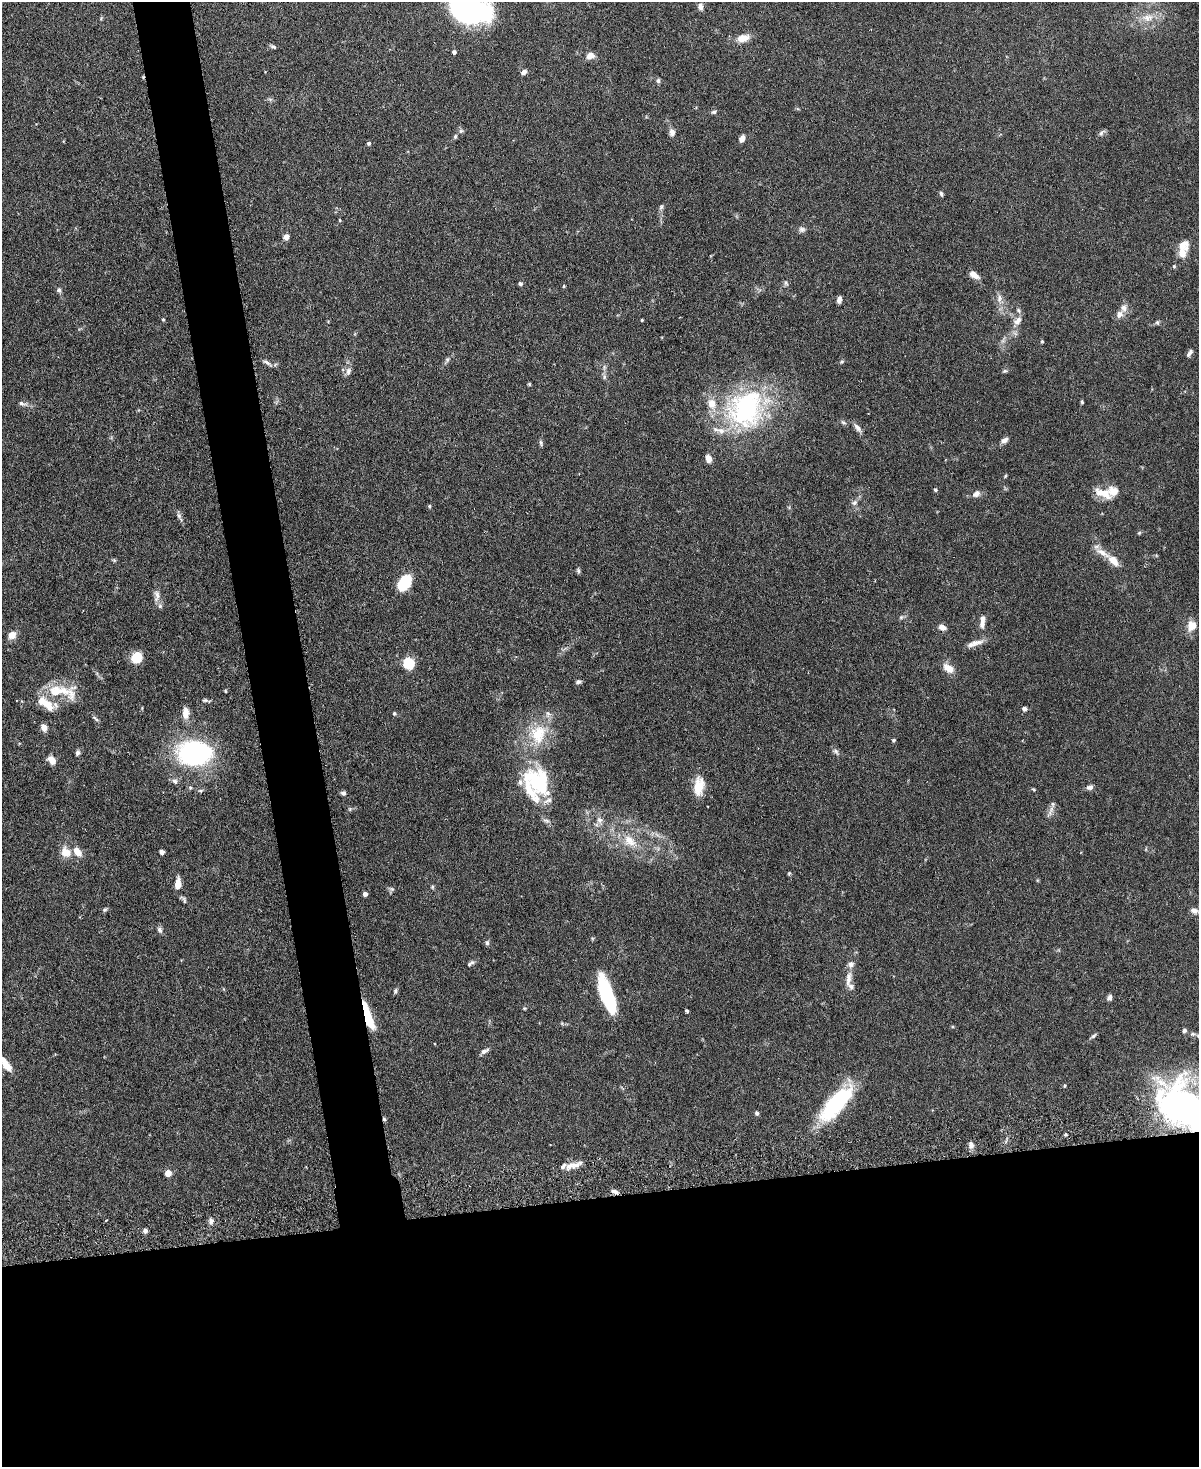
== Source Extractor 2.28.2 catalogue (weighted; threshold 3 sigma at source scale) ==
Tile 11 of 4 x 3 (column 3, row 3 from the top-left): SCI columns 2402-3598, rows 138-1602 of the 4803 x 4819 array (HDU 1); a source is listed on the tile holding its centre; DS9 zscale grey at full resolution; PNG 1201 x 1469 px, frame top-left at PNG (2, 2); no overlay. Shown black and unused: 22% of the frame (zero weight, under 3 of 6 exposures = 2% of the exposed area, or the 3 px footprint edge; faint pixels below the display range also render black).
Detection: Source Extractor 2.28.2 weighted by HDU 2 'WHT'; one run over the whole footprint, this tile lists its part. Background 0.0911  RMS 0.0035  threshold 0.0143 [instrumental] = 3 sigma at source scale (4.09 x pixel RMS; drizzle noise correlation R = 1.36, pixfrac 0.8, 0.05/0.05 arcsec/px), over >= 5 px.
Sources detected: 154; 3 inside a brighter object's white glare — not listed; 14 inside a brighter listed object's ellipse — not listed separately; the other 137 listed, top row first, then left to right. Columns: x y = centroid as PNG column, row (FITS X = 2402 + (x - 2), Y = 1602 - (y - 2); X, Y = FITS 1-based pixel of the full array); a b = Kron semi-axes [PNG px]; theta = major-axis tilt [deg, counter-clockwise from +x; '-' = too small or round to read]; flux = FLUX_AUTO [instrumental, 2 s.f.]
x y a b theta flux
700 6 8 6 87 1.5
466 7 34 25 -17 97
1147 18 18 10 6 4.4
743 38 16 9 14 3.6
273 47 8 4 -26 0.68
454 52 4 4 - 1.1
590 56 10 8 26 2.1
524 72 7 5 46 1.3
658 80 6 5 - 0.7
714 112 7 5 29 0.61
672 132 9 7 -87 1.5
1102 133 10 5 40 0.9
455 136 7 5 64 0.59
742 139 7 5 68 1.9
369 143 4 4 - 0.77
941 194 7 4 -72 0.58
661 207 9 5 63 0.71
340 220 5 3 - 0.29
802 229 8 8 - 1.1
286 237 6 5 - 1.9
1182 253 12 10 62 3.4
1174 266 5 5 - 0.43
974 275 12 6 -35 2.5
786 283 8 5 -69 0.72
520 284 5 5 - 0.66
564 286 4 4 - 0.36
59 290 7 5 -70 0.81
999 298 13 7 83 1.8
839 300 7 4 79 1.3
1124 308 12 9 90 1.9
1018 310 8 5 -51 0.72
163 319 4 4 - 0.36
642 320 3 3 - 0.34
1017 321 13 8 43 2.1
1157 322 7 5 -88 0.55
1042 341 4 3 - 0.4
1189 353 10 5 55 0.97
447 360 6 5 - 0.61
842 362 6 4 30 0.44
267 363 13 4 -31 1.1
348 371 11 7 76 1.5
1005 371 7 5 19 0.53
604 377 7 5 -72 0.78
529 384 4 4 - 0.41
1082 402 4 3 - 0.4
22 403 13 5 -12 1.1
746 409 53 46 56 53
843 422 8 5 -29 0.67
858 428 13 6 -51 1.4
1004 440 10 6 29 1.4
541 443 9 5 -75 0.64
708 458 8 6 -75 2.5
1005 476 5 3 - 0.32
935 490 4 4 - 0.55
1103 493 23 9 -20 5.2
976 494 10 7 36 1.6
854 503 8 7 - 1.1
429 506 5 4 - 0.38
179 516 14 5 -64 1.1
1139 533 5 5 - 0.41
114 560 6 5 - 0.49
1113 560 17 9 -44 3.4
578 570 7 5 -74 0.59
404 583 13 9 53 16
157 596 17 8 87 2.1
901 617 6 5 - 0.6
982 621 18 6 86 2.3
1192 626 13 11 66 3.6
942 627 8 5 -25 2.1
12 635 8 8 - 2.8
975 643 22 7 14 2.5
136 657 9 7 56 12
408 663 6 5 - 31
949 668 11 7 -35 4
578 682 7 5 14 0.75
62 691 45 16 -10 11
225 691 4 3 - 0.32
206 700 11 5 -13 0.8
48 705 22 12 -50 5.4
1024 709 6 6 - 0.85
186 713 14 8 -88 3.1
394 713 5 5 - 0.48
95 719 11 4 -41 0.72
44 727 8 6 -64 1.9
538 734 30 23 75 14
893 740 5 4 - 0.42
836 751 9 6 -53 0.98
77 753 6 5 - 0.84
194 754 32 27 -17 52
52 760 9 6 -56 3.1
537 780 32 25 50 19
175 781 8 6 -55 1
699 786 23 11 83 6.2
1090 787 8 6 11 1.3
1033 789 6 3 -19 0.37
343 793 6 5 - 0.86
350 809 5 5 - 0.44
1051 810 16 5 64 1.6
599 820 9 8 - 1.5
630 841 21 13 -41 6.2
77 851 10 7 -53 3.9
66 852 12 10 -46 4
162 852 4 4 - 2
789 873 5 4 - 0.36
178 883 11 6 86 3.3
432 887 6 4 -71 0.47
392 889 8 5 -26 0.67
365 894 4 4 - 1.4
184 900 12 4 -58 0.74
105 910 7 5 47 0.58
1194 911 11 7 -16 1.8
160 930 9 6 -57 0.97
487 943 6 5 - 0.75
470 963 11 5 33 0.84
848 979 23 7 81 2.9
395 991 8 4 83 0.57
607 995 40 12 -71 22
1109 998 7 6 - 1.1
524 1008 5 4 - 0.4
687 1011 4 3 - 0.51
368 1016 27 6 -72 13
1184 1030 5 5 - 0.66
1193 1034 7 6 - 0.66
1093 1036 9 4 42 0.66
485 1051 12 5 30 1.2
8 1067 11 8 -31 2.8
1064 1086 4 4 - 0.42
836 1104 50 17 48 29
1188 1109 58 36 -39 130
757 1113 5 4 - 0.78
384 1119 5 4 - 0.54
971 1145 8 7 - 1.4
574 1165 24 7 18 3.5
168 1173 5 4 - 5
615 1192 9 5 -26 1.1
211 1221 8 6 84 1.1
145 1231 5 4 - 1.2
Overlapping masked pixels (flux is a lower limit): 4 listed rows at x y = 368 1016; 1188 1109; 384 1119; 615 1192
Isophote crosses this tile's border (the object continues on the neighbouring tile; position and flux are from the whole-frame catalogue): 2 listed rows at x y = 466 7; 1188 1109